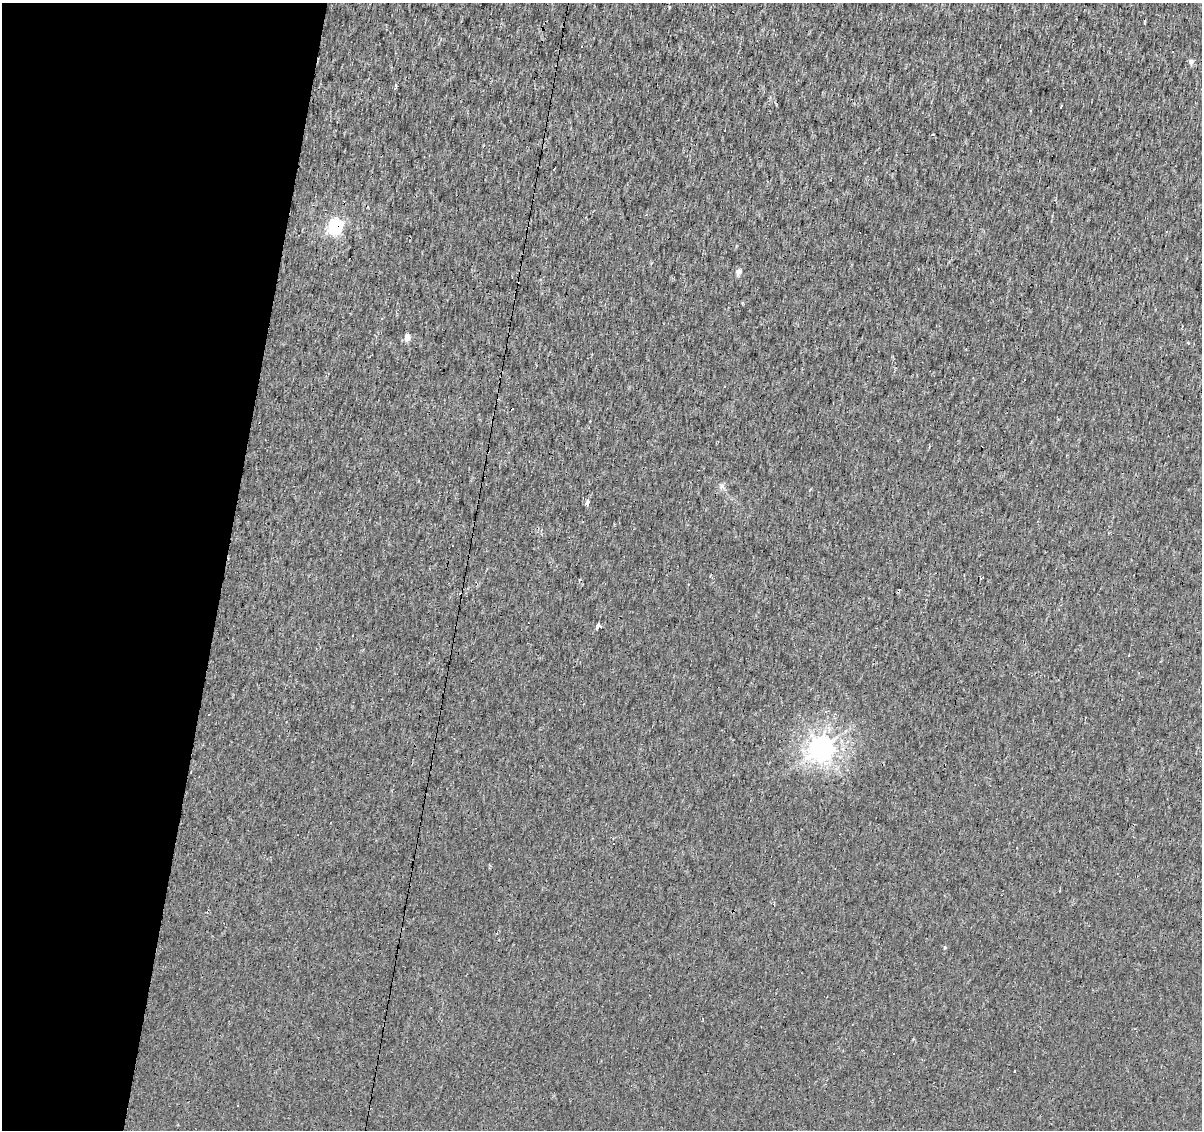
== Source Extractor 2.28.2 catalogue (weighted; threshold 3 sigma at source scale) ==
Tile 9 of 4 x 4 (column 1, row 3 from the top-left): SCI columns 1-1200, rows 1354-2481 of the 4806 x 5022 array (HDU 1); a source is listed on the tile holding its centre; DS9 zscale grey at full resolution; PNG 1204 x 1132 px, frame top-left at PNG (2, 3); no overlay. Shown black and unused: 19% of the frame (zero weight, under 2 of 3 exposures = <1% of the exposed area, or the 3 px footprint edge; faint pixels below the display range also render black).
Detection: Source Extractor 2.28.2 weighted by HDU 2 'WHT'; one run over the whole footprint, this tile lists its part. Background 0.00165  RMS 0.0033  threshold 0.0148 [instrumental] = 3 sigma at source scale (4.5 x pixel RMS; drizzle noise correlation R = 1.50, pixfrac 1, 0.0396/0.0396 arcsec/px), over >= 5 px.
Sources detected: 38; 16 cosmic-ray / hot-pixel residue — not listed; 1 inside a brighter listed object's ellipse — not listed separately; the other 21 listed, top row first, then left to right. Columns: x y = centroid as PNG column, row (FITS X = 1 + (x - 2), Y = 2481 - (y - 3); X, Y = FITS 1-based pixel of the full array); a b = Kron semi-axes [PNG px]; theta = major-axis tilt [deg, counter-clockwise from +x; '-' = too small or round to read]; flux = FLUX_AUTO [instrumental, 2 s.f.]
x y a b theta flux
1173 52 3 3 - 0.76
1191 62 7 6 - 0.85
396 85 5 2 - 0.43
933 135 3 3 - 0.47
553 170 3 2 - 0.47
335 226 6 6 - 74
738 272 5 4 - 2.1
407 338 6 5 - 3.1
1188 343 3 3 - 0.87
1066 455 3 2 - 0.25
722 486 8 6 -47 1.1
587 503 5 3 - 7.3
452 545 3 3 - 0.53
981 578 5 3 - 1.3
598 626 6 3 63 22
352 636 3 2 - 0.47
1129 656 3 3 - 2.7
825 712 4 4 - 0.73
822 748 8 7 - 280
944 947 6 3 82 0.36
238 1105 3 2 - 0.37
Overlapping masked pixels (flux is a lower limit): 1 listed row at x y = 335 226
Unlisted compact peaks at least as high as the median listed source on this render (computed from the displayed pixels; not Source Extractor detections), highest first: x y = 913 1039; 651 263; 810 490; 1061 106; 1058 419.